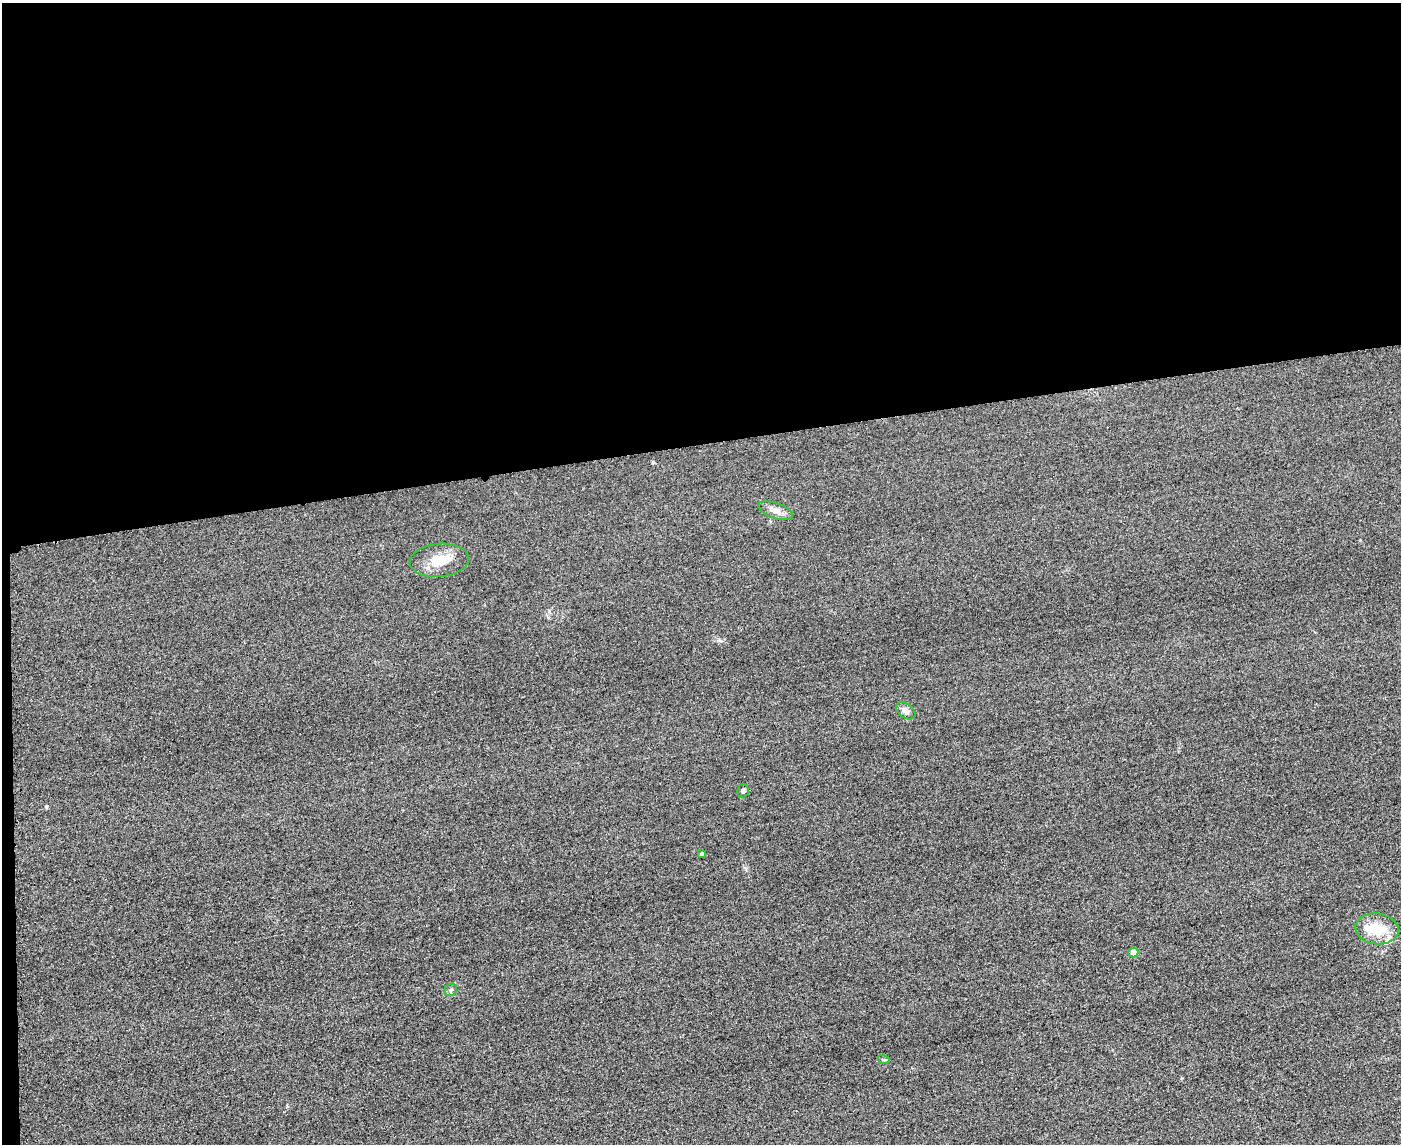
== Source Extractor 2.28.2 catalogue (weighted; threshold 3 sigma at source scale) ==
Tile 1 of 3 x 4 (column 1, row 1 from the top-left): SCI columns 253-1651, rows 3451-4592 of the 4592 x 4615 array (HDU 1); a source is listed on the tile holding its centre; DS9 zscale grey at full resolution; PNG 1403 x 1146 px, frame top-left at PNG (2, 3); each listed source drawn as its Kron ellipse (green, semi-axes under 4 px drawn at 4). Shown black and unused: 39% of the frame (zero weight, under 3 of 4 exposures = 3% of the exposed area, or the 3 px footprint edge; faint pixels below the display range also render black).
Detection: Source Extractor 2.28.2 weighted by HDU 2 'WHT'; one run over the whole footprint, this tile lists its part. Background 0.0674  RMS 0.017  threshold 0.0782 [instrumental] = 3 sigma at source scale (4.5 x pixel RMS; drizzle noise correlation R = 1.50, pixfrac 1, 0.05/0.05 arcsec/px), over >= 5 px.
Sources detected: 11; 2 inside a brighter listed object's ellipse — not listed separately; the other 9 listed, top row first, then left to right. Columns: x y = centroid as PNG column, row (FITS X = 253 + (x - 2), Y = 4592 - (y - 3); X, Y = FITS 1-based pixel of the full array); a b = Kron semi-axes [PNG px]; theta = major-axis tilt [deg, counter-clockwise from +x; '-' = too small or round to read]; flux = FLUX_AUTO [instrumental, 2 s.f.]
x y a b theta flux
775 511 18 7 -19 13
439 560 29 16 5 40
906 711 11 7 -36 9.5
743 791 7 6 - 3.4
701 854 3 3 - 3.5
1377 929 22 15 -7 49
1133 952 5 5 - 16
451 990 7 5 46 3.6
884 1060 6 3 -18 2